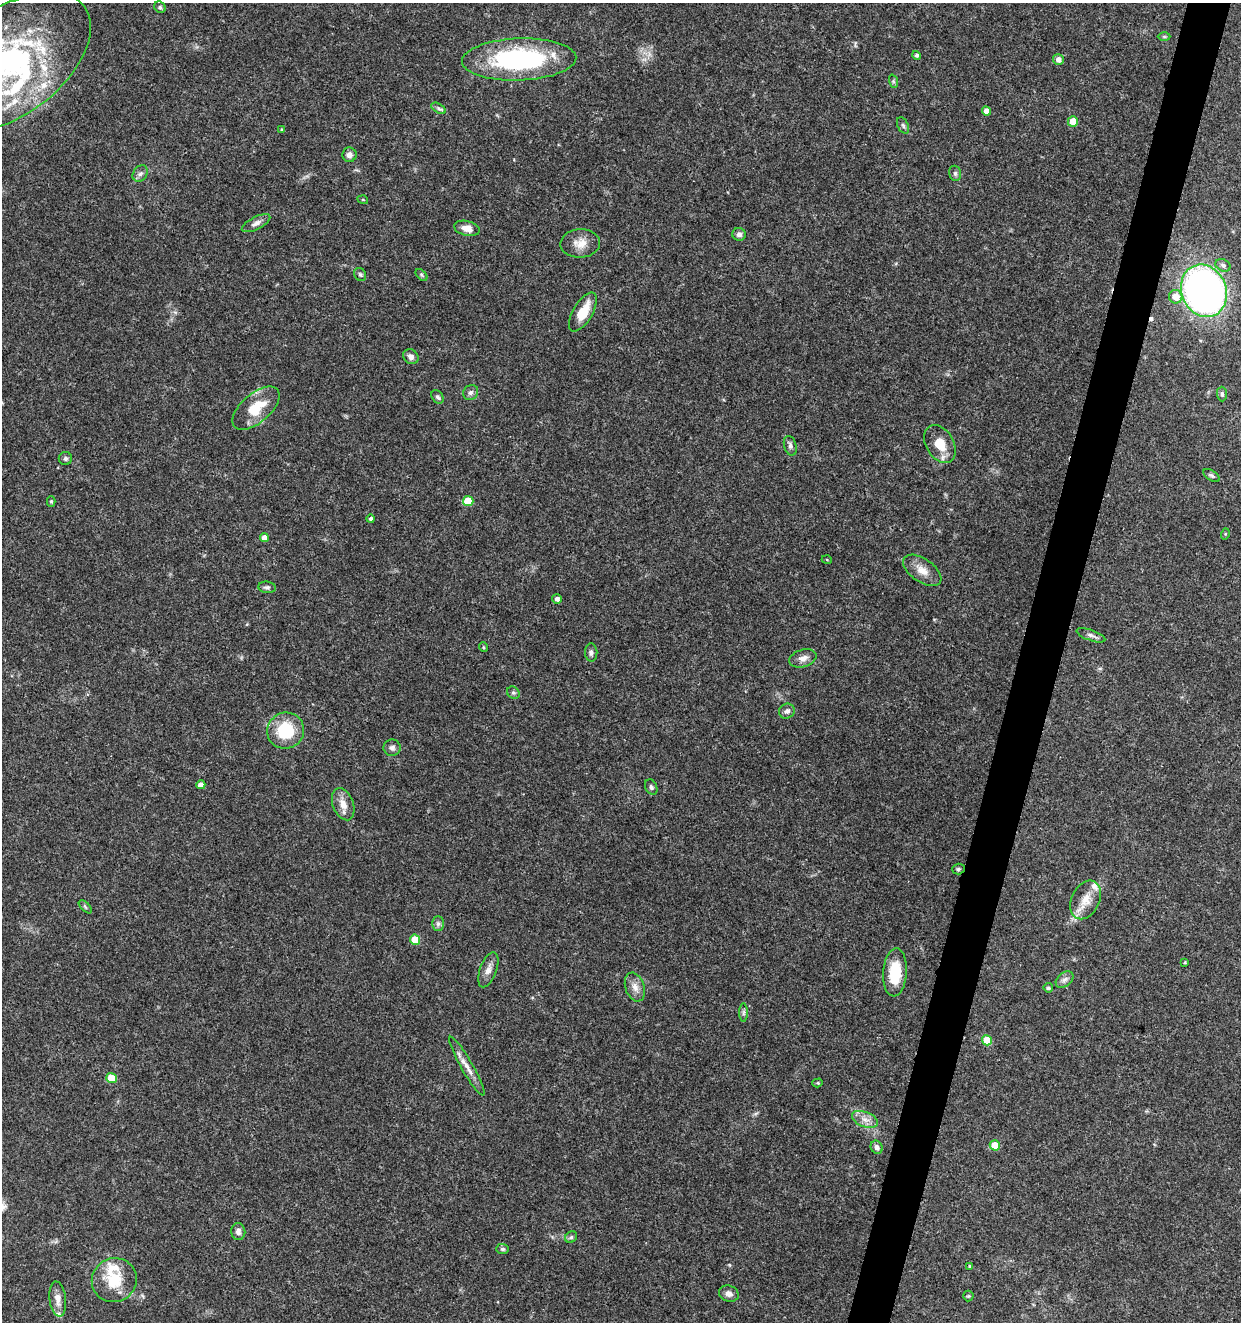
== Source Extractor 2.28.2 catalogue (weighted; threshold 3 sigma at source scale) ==
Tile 10 of 4 x 4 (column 2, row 3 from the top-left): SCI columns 1522-2760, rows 1325-2644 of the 5461 x 5295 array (HDU 1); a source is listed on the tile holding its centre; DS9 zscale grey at full resolution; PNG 1243 x 1324 px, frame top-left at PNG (2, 3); each listed source drawn as its Kron ellipse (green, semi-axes under 4 px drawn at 4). Shown black and unused: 3% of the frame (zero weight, under 3 of 5 exposures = <1% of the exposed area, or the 3 px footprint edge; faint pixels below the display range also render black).
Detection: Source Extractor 2.28.2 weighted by HDU 2 'WHT'; one run over the whole footprint, this tile lists its part. Background 0.0329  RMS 0.0024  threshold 0.011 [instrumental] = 3 sigma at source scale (4.5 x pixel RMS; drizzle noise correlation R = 1.50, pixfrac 1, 0.0396/0.0396 arcsec/px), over >= 5 px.
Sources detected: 91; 1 cosmic-ray / hot-pixel residue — neither listed nor drawn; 8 inside a brighter listed object's ellipse — not listed separately; the other 82 listed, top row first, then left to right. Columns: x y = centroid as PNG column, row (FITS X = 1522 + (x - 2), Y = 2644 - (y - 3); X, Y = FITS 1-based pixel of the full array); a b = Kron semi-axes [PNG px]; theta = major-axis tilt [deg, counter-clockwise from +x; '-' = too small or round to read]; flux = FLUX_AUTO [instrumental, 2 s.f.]
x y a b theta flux
160 7 6 5 - 0.44
1164 36 6 4 -1 0.36
917 55 4 4 - 0.55
519 59 57 21 2 38
1058 60 5 5 - 1.3
9 62 94 53 37 66
893 81 7 4 -72 0.41
438 108 8 4 -31 0.58
986 111 4 4 - 1.8
1073 121 5 5 - 3.6
903 125 9 5 -64 0.57
282 130 4 3 - 0.31
349 155 7 7 - 1.1
955 173 8 6 -75 0.59
140 174 9 7 54 0.84
363 200 5 3 - 0.21
256 223 15 6 27 1.2
467 228 13 7 -13 2.2
739 234 7 6 - 0.77
580 243 20 14 4 3.1
1223 265 8 6 -29 0.71
360 274 7 5 -56 0.45
422 275 7 4 -47 0.4
1204 291 27 22 -68 120
1176 297 7 6 - 3.4
583 312 22 9 60 5.4
411 357 8 7 - 1.2
471 392 8 7 - 0.73
1222 394 7 5 -89 0.47
438 397 7 5 -56 0.63
256 408 28 14 41 7.6
940 444 20 14 -60 4.5
790 446 10 6 -75 0.84
65 458 6 6 - 0.56
1211 475 9 5 -32 0.51
51 501 5 4 - 0.39
468 501 5 5 - 7.4
371 519 4 4 - 0.52
1225 534 5 3 - 0.24
264 538 4 4 - 1.7
827 560 5 3 - 0.21
922 570 22 11 -35 2.9
267 587 9 5 -7 0.6
557 599 5 5 - 0.9
1091 635 15 5 -20 0.92
483 647 5 3 - 0.24
591 652 9 6 -88 0.73
803 658 14 8 16 1.7
513 693 7 5 -42 0.54
787 711 8 7 - 0.95
286 731 18 18 - 11
392 748 8 8 - 0.94
201 785 4 4 - 1.2
651 787 8 5 -63 0.58
343 804 17 10 -69 2.5
958 869 6 5 - 0.45
1086 900 20 14 64 4
85 907 8 3 -45 0.35
438 924 7 6 - 0.66
415 940 5 5 - 5.7
1185 962 3 3 - 0.23
488 970 18 8 69 1.8
895 972 24 12 86 8.6
1065 980 10 6 39 0.94
635 987 15 9 -71 2
1048 988 5 4 - 0.44
743 1013 9 4 90 0.54
987 1040 5 4 - 4.9
467 1066 33 6 -60 2.5
111 1078 5 5 - 5
818 1083 5 4 - 0.31
865 1119 14 7 -21 1.8
995 1145 5 5 - 4.6
877 1147 7 5 -58 1.1
238 1232 8 7 - 1.1
571 1237 6 5 - 0.48
502 1249 6 5 - 0.47
970 1266 4 4 - 0.35
114 1280 23 22 - 8.4
729 1294 10 8 -20 1.2
968 1296 5 5 - 0.32
58 1299 18 8 -83 1.9
Isophote crosses this tile's border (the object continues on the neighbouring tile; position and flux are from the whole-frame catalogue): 2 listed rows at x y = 9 62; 1204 291